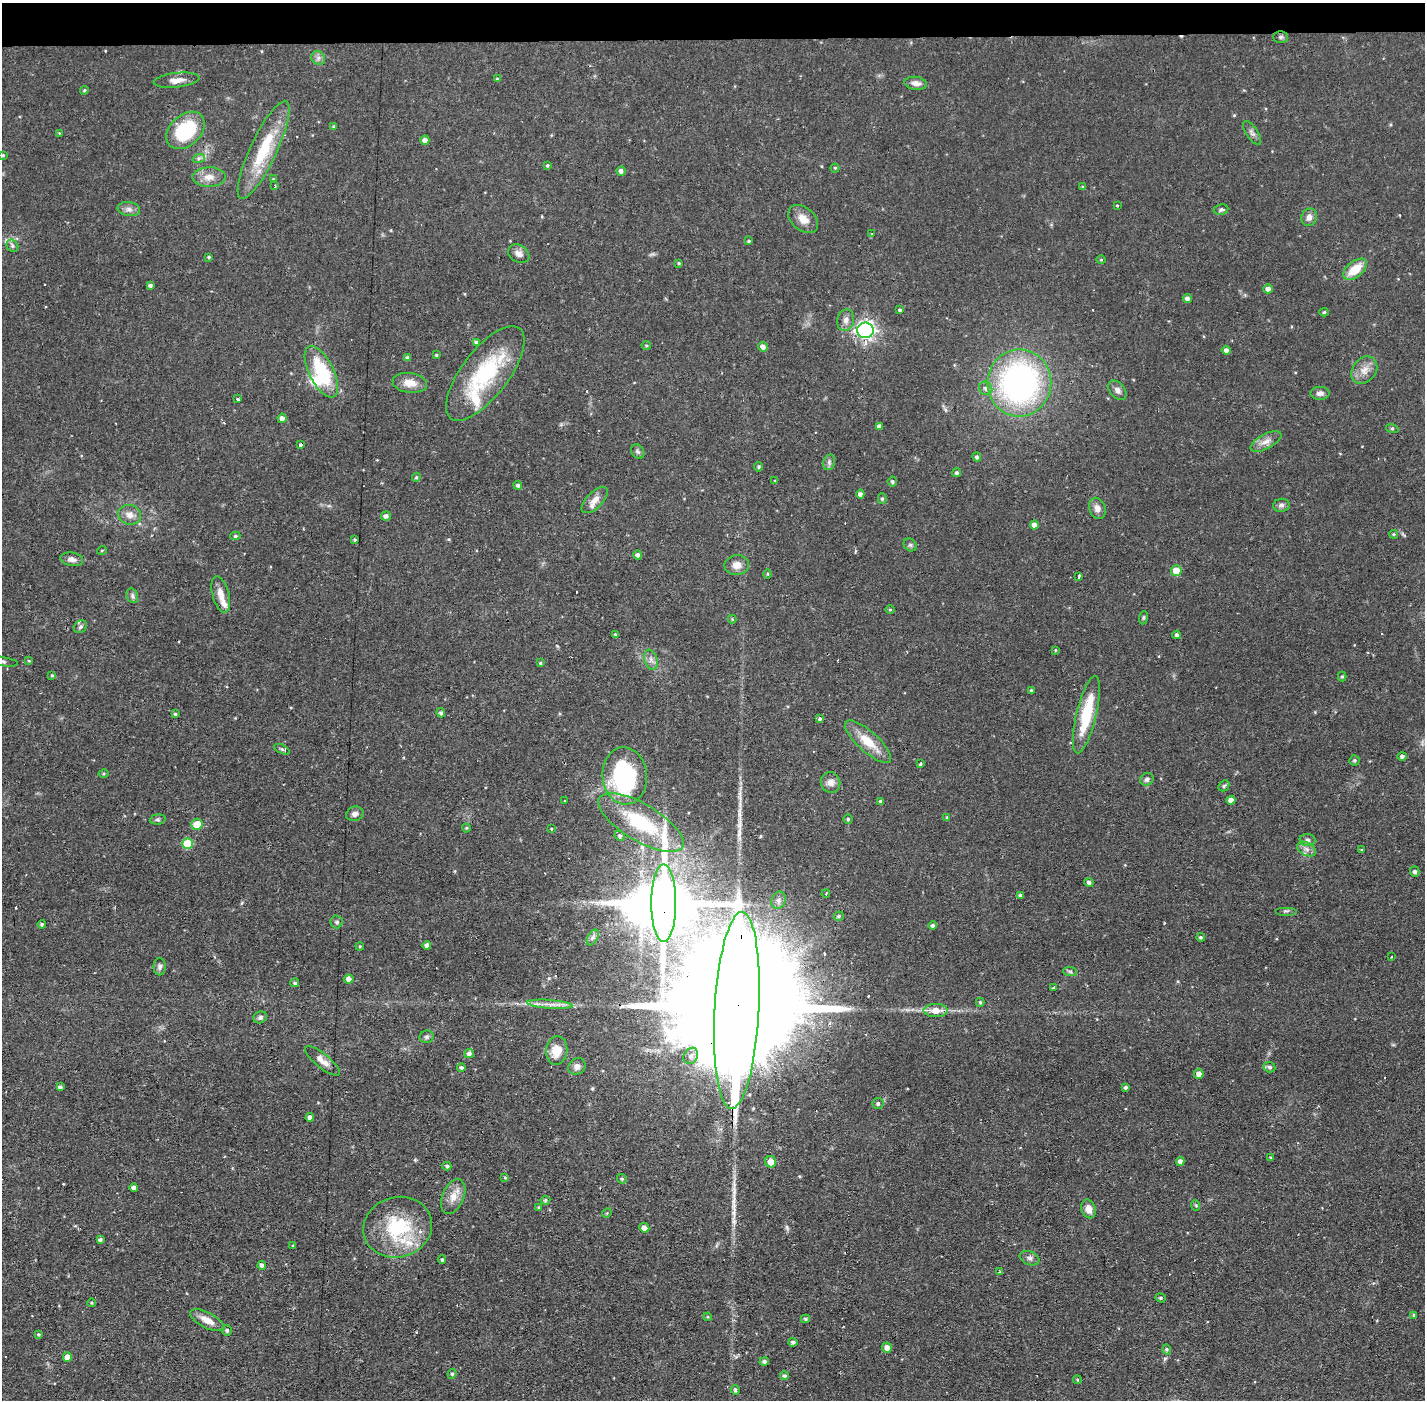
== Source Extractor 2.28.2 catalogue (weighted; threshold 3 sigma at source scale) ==
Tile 2 of 3 x 3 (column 2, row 1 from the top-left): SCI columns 1423-2845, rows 2848-4245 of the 4267 x 4298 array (HDU 1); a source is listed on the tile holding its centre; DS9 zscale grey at full resolution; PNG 1427 x 1402 px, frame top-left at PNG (2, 3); each listed source drawn as its Kron ellipse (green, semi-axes under 4 px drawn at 4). Shown black and unused: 3% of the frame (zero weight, under 2 of 3 exposures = <1% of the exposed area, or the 3 px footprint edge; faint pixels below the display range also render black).
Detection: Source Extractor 2.28.2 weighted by HDU 2 'WHT'; one run over the whole footprint, this tile lists its part. Background 0.0566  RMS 0.006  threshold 0.027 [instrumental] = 3 sigma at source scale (4.5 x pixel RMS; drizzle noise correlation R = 1.50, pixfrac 1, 0.05/0.05 arcsec/px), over >= 5 px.
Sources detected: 234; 3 inside a brighter object's white glare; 11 cosmic-ray / hot-pixel residue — neither listed nor drawn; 8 inside a brighter listed object's ellipse — not listed separately; the other 212 listed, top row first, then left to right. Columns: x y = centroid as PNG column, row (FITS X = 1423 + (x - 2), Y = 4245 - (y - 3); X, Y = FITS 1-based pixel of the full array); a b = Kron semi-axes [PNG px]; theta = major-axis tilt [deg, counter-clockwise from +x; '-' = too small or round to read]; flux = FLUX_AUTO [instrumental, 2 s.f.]
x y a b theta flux
1281 37 7 5 1 1.4
318 58 7 6 - 2
497 79 4 3 - 0.54
177 80 23 7 7 5.1
916 83 11 6 -8 3.3
84 90 4 4 - 0.86
333 126 4 3 - 0.78
185 130 22 15 42 34
59 133 3 3 - 0.42
1252 133 14 6 -56 2.2
425 140 4 4 - 2.8
263 150 54 13 65 33
3 155 4 4 - 0.58
199 158 6 4 18 1.3
547 165 4 3 - 0.79
835 168 4 4 - 0.8
621 171 4 4 - 2.1
209 177 17 9 1 6.3
273 179 4 4 - 0.49
275 186 3 3 - 0.69
1083 187 4 4 - 0.76
1117 205 3 3 - 0.8
129 209 11 7 -7 2.8
1221 210 7 5 11 1.3
1309 217 9 7 65 3
803 219 17 11 -40 6.3
872 234 3 3 - 0.45
749 241 4 3 - 0.69
12 246 6 5 - 1.4
519 254 11 8 -31 3.3
209 257 4 3 - 0.8
1101 260 4 4 - 0.6
679 263 4 3 - 0.71
1355 269 14 8 39 13
150 285 4 3 - 1.5
1268 289 4 4 - 3
1187 298 4 4 - 2
899 310 3 3 - 2.6
1324 312 5 4 - 0.79
846 320 11 8 76 3.2
865 330 8 7 - 210
476 342 4 4 - 1.3
646 345 5 3 - 0.74
763 347 5 5 - 3.1
1226 350 4 4 - 2.2
436 355 3 3 - 0.83
408 358 4 4 - 2.1
1364 370 15 11 50 6.2
321 372 28 12 -63 36
485 373 57 23 52 56
410 383 17 10 -8 7.8
1019 383 33 32 - 170
986 388 7 6 - 1.9
1117 390 11 7 -50 2.6
1320 393 9 6 -1 2.4
238 399 3 3 - 1.4
282 418 4 4 - 2.8
879 426 4 4 - 2.6
1392 428 6 4 -18 0.86
1266 441 17 7 28 4.5
300 445 3 3 - 2.4
638 452 8 6 -56 1.5
977 457 4 4 - 1.5
829 462 8 6 72 1.6
759 467 4 4 - 0.99
957 473 4 4 - 1.4
416 477 4 3 - 0.8
775 480 3 3 - 1.2
892 482 5 4 - 1.2
518 485 4 4 - 1.3
860 494 4 4 - 2.6
882 499 5 4 - 0.98
595 500 17 8 45 4.9
1281 505 8 6 6 2
1097 508 11 8 -67 3.7
130 515 11 10 - 4.5
386 516 5 4 - 1.9
1034 525 4 4 - 3.8
1394 534 5 4 - 0.81
235 536 5 4 - 0.97
354 540 4 4 - 0.85
910 545 7 5 -44 1.3
102 550 5 3 - 0.51
638 555 4 4 - 1.9
72 559 11 7 -8 3
737 565 12 10 7 5.4
1176 571 5 5 - 8.9
767 574 5 3 - 0.62
1079 577 4 2 - 1.1
221 595 18 8 -75 6.8
132 596 7 5 -70 1.5
890 610 5 3 - 0.58
1143 618 7 4 83 0.84
732 619 4 4 - 0.61
80 627 7 6 - 1.3
615 634 4 3 - 0.69
1177 635 4 4 - 1.5
1055 650 4 3 - 0.48
651 660 10 6 -72 2.6
2 661 16 4 -8 2.2
29 661 4 4 - 0.59
540 663 4 4 - 0.74
52 675 4 3 - 0.61
1342 677 5 4 - 0.78
1031 690 4 3 - 0.82
441 713 5 4 - 1.4
175 714 4 4 - 0.88
1086 715 40 10 76 30
820 719 4 4 - 1.6
868 742 29 10 -42 15
282 749 8 4 -25 1.3
1402 756 4 4 - 1.7
1354 760 5 5 - 1.2
921 764 3 3 - 1.1
103 774 5 4 - 0.74
625 776 29 22 -85 76
1147 779 7 6 - 1.7
830 782 10 9 - 3.7
1224 786 6 5 - 0.94
564 800 2 2 - 0.57
1231 800 4 4 - 3.3
881 801 4 3 - 1.6
355 814 9 7 19 2.5
947 817 4 4 - 0.61
158 819 8 5 6 1.1
848 819 5 4 - 0.83
641 822 48 18 -30 45
197 824 6 5 - 11
466 828 4 4 - 0.68
551 828 3 3 - 0.84
620 836 5 5 - 1.3
1307 840 8 6 -3 1.7
187 844 5 5 - 22
1307 849 10 6 -27 3.1
1362 850 3 3 - 0.74
1415 872 5 4 - 1.7
1089 883 4 4 - 1.9
826 894 4 3 - 0.91
1020 895 4 3 - 1.3
779 900 9 7 69 2.1
664 903 39 12 -90 4800
1286 911 11 2 0 0.94
839 916 5 4 - 1.1
337 922 6 6 - 1.5
42 924 4 4 - 0.91
933 926 4 4 - 1.4
593 937 9 5 60 1.9
1201 937 4 4 - 1.1
427 945 4 4 - 2.5
360 946 4 3 - 0.53
1392 956 3 3 - 1.1
160 967 8 6 90 1.8
1070 971 7 4 -2 1.2
349 979 5 4 - 3
295 983 4 4 - 1.4
1053 988 3 3 - 0.88
980 1002 4 3 - 0.88
550 1004 23 4 -4 4.9
737 1010 98 22 87 51000
936 1010 12 6 -1 6.7
260 1017 7 5 19 1.7
427 1037 7 6 - 1.6
557 1050 14 10 83 8.7
469 1054 5 4 - 2.5
691 1056 8 7 - 2.3
322 1061 21 7 -39 4.9
577 1066 9 8 - 2.8
461 1067 4 3 - 1.4
1269 1067 6 5 - 1.5
1199 1074 5 4 - 3.5
60 1087 4 4 - 1.6
1125 1087 4 3 - 1.3
878 1104 5 5 - 1.5
310 1117 4 4 - 2.3
1271 1158 4 3 - 0.7
1180 1161 4 4 - 2.6
771 1162 6 5 - 6.1
447 1166 4 3 - 1.2
505 1177 4 4 - 0.71
622 1179 5 4 - 1
134 1187 4 3 - 2.1
453 1197 18 10 67 7.2
545 1200 5 4 - 1.1
1195 1205 5 3 - 0.8
539 1208 4 3 - 1
1088 1209 10 7 -71 4.7
607 1213 5 4 - 0.7
398 1227 35 30 16 43
644 1228 5 4 - 3.8
100 1240 4 3 - 1.4
293 1246 3 2 - 1.2
1029 1258 10 6 -22 2.2
442 1260 4 3 - 1.1
262 1265 4 4 - 2.1
1000 1272 4 3 - 0.71
1160 1298 5 4 - 0.83
91 1303 4 3 - 0.55
1414 1315 4 4 - 0.77
708 1317 4 4 - 0.65
805 1319 5 4 - 1.3
207 1320 19 7 -27 6.6
227 1330 5 5 - 1.3
39 1334 4 4 - 0.73
793 1342 4 4 - 1.6
887 1347 5 5 - 3.6
1167 1349 5 4 - 0.92
67 1357 5 4 - 5.4
764 1361 5 4 - 1.6
452 1374 5 4 - 0.86
784 1376 4 4 - 1.2
1077 1380 4 4 - 0.59
735 1390 5 4 - 1
Overlapping masked pixels (flux is a lower limit): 2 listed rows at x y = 664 903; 737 1010
Isophote crosses this tile's border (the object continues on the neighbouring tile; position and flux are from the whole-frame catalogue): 1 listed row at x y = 2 661